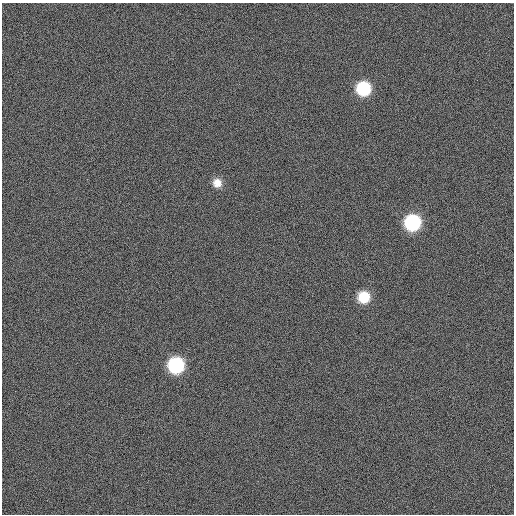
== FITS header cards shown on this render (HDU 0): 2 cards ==
NAXIS1  =                  512
NAXIS2  =                  512

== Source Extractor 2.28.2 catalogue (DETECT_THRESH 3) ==
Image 512 x 512 px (HDU 0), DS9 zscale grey, 1 PNG px = 1 image px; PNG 516 x 516 px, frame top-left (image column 1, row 512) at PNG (2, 3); no overlay
Background 5880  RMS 51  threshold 152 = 3 sigma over >= 5 px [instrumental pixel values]
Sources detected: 5; all 5 listed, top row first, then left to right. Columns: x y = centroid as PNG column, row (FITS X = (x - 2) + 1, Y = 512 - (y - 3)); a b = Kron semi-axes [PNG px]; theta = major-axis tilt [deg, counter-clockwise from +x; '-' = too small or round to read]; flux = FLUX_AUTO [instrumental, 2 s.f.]
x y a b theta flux
363 88 12 12 - 170000
217 183 11 11 - 34000
412 222 12 12 - 280000
364 297 12 12 - 84000
176 365 12 12 - 270000